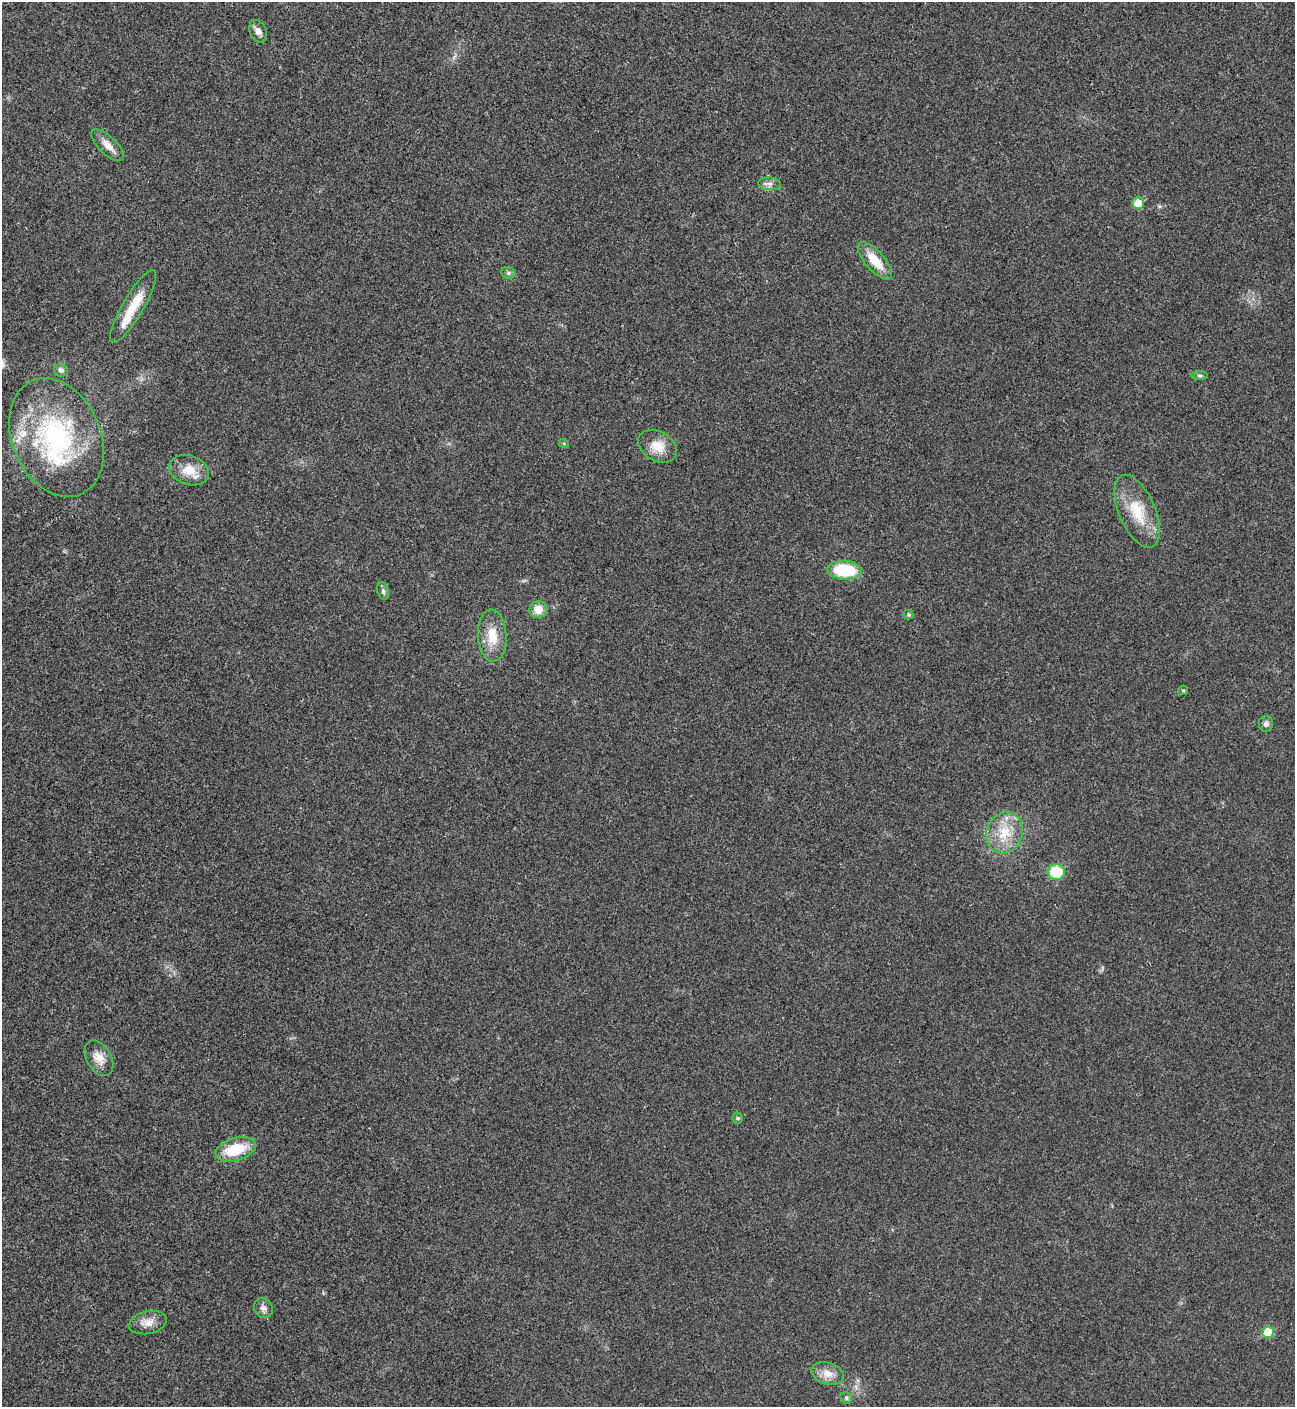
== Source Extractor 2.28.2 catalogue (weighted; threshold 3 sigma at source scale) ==
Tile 11 of 4 x 4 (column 3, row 3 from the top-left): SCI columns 2876-4168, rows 1410-2814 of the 5618 x 5630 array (HDU 1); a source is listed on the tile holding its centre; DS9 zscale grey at full resolution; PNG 1297 x 1409 px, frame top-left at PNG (2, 2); each listed source drawn as its Kron ellipse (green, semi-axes under 4 px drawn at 4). Shown black and unused: <1% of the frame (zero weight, under 3 of 4 exposures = <1% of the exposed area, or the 3 px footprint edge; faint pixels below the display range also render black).
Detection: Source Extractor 2.28.2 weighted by HDU 2 'WHT'; one run over the whole footprint, this tile lists its part. Background 0.0194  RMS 0.0056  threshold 0.025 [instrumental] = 3 sigma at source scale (4.5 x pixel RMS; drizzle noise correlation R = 1.50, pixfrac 1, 0.05/0.05 arcsec/px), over >= 5 px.
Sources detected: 33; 2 inside a brighter listed object's ellipse — not listed separately; the other 31 listed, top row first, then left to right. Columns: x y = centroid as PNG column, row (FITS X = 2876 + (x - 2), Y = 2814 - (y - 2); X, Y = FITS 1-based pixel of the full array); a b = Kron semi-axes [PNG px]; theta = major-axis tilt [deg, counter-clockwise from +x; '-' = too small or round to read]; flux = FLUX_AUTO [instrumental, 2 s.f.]
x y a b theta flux
258 31 11 8 -63 3.1
108 145 21 9 -44 5.1
770 184 11 6 -4 2.1
1138 203 6 5 - 9.8
875 261 23 9 -49 12
508 273 7 5 -21 1.2
133 306 41 10 59 16
61 370 7 6 - 2.1
1200 375 8 4 0 1.1
57 438 62 44 -67 91
564 444 5 3 - 0.51
657 446 21 14 -30 9.1
189 470 20 14 -19 10
1137 511 39 18 -67 20
844 570 17 9 -4 27
383 591 9 5 -75 1.5
538 609 9 8 - 6.9
909 615 5 4 - 0.86
492 636 26 14 -86 12
1183 690 5 4 - 0.71
1266 724 8 7 - 1.9
1004 833 21 18 69 16
1056 872 8 8 - 20
99 1058 19 12 -60 6.5
738 1118 5 5 - 0.9
236 1149 20 11 17 21
263 1308 10 9 - 2.5
148 1323 19 11 12 5.6
1268 1332 6 5 - 16
827 1373 16 11 -17 6
846 1398 6 5 - 1